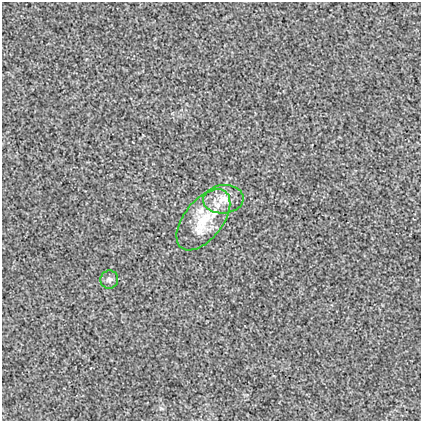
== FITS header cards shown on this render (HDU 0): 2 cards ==
NAXIS1  =                  419
NAXIS2  =                  419

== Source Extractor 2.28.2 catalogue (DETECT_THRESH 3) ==
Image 419 x 419 px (HDU 0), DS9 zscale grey, 1 PNG px = 1 image px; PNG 423 x 423 px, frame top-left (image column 1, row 419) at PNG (2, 2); each listed source drawn as its Kron ellipse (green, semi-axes under 4 px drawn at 4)
Background 7.36e-04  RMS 0.019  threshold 0.0566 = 3 sigma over >= 5 px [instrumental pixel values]
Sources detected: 3; all 3 listed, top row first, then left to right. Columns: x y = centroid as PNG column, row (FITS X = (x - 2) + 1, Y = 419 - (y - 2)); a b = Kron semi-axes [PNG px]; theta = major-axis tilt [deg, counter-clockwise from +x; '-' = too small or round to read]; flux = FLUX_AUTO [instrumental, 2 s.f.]
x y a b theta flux
223 199 20 14 5 21
203 220 36 19 52 50
109 280 9 9 - 4.7